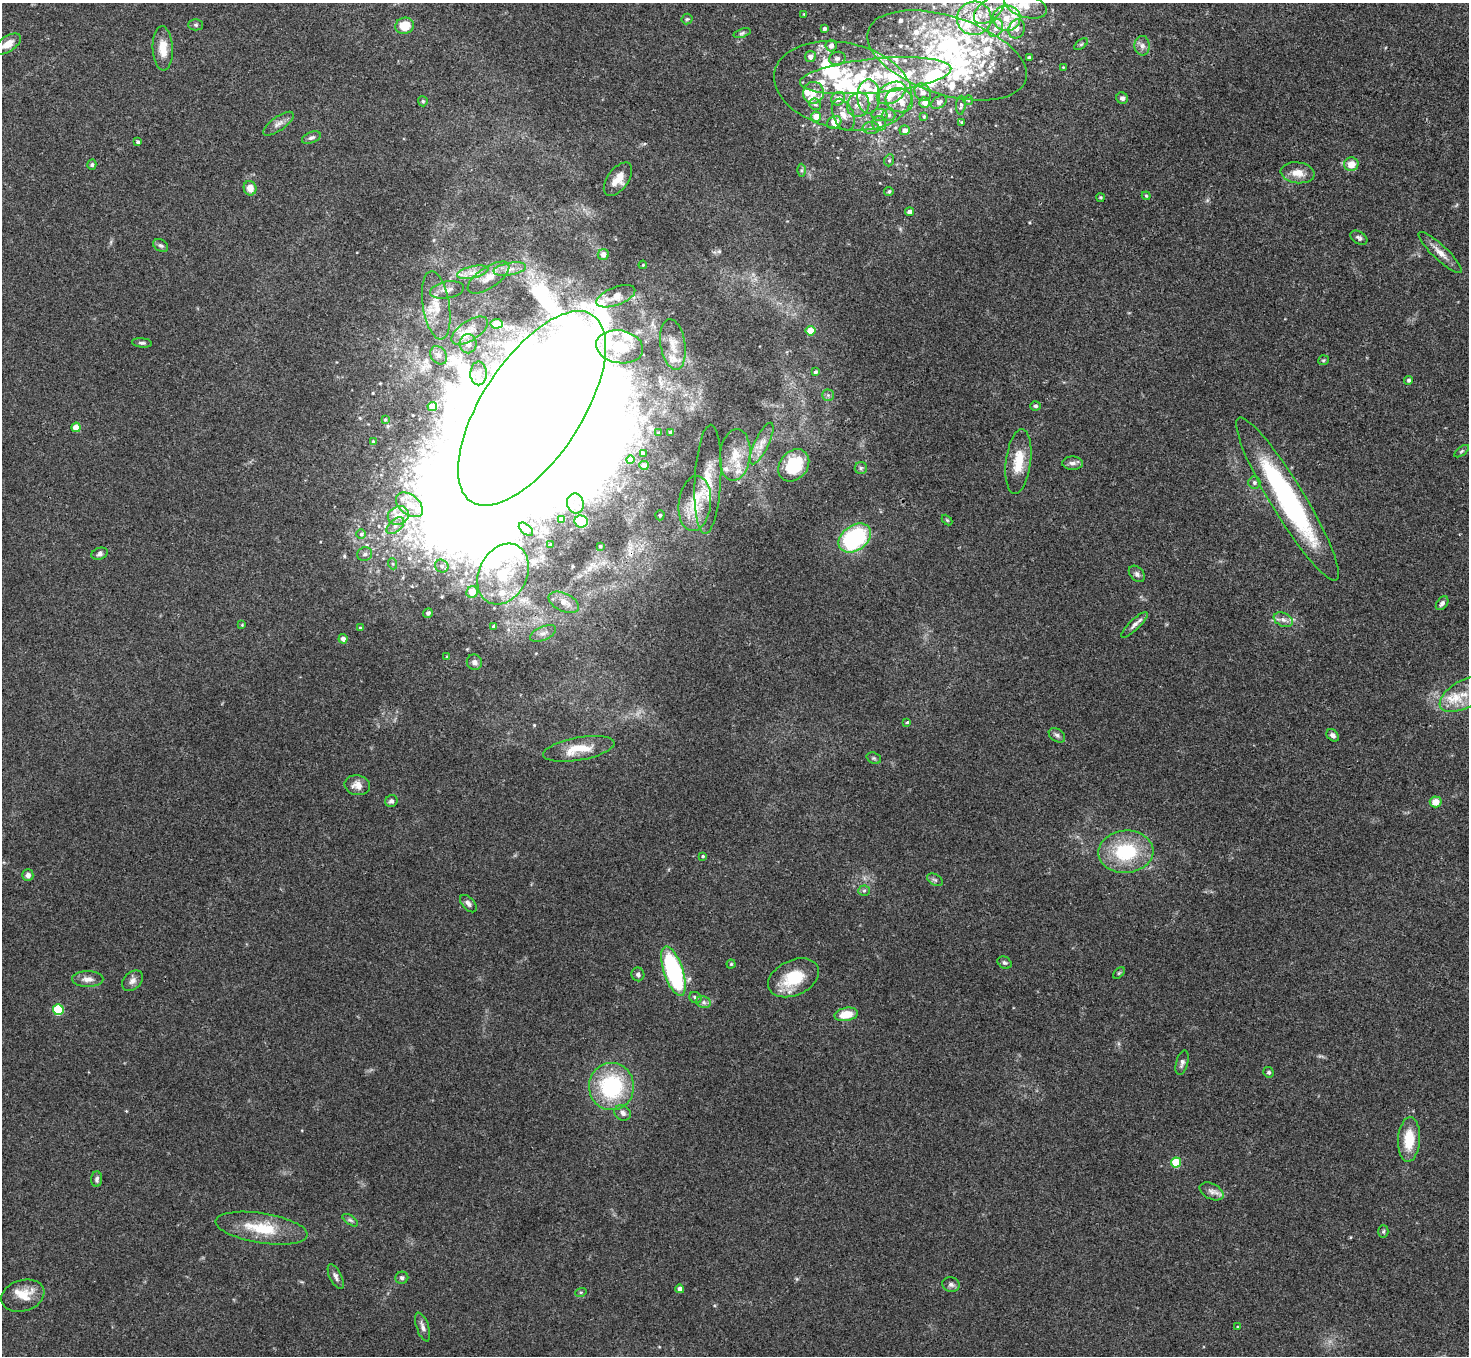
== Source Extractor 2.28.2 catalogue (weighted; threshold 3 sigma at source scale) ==
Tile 10 of 4 x 4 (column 2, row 3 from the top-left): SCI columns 1472-2938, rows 1514-2867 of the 5878 x 5873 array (HDU 1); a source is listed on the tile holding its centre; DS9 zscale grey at full resolution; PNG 1471 x 1358 px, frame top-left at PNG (2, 3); each listed source drawn as its Kron ellipse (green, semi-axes under 4 px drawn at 4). Shown black and unused: <1% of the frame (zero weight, under 3 of 4 exposures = <1% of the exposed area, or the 3 px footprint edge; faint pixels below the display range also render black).
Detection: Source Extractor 2.28.2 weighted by HDU 2 'WHT'; one run over the whole footprint, this tile lists its part. Background 0.0767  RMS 0.0058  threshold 0.0259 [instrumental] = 3 sigma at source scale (4.5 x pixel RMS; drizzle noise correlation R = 1.50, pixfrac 1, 0.05/0.05 arcsec/px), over >= 5 px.
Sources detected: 248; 10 inside a brighter object's white glare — neither listed nor drawn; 52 inside a brighter listed object's ellipse — not listed separately; the other 186 listed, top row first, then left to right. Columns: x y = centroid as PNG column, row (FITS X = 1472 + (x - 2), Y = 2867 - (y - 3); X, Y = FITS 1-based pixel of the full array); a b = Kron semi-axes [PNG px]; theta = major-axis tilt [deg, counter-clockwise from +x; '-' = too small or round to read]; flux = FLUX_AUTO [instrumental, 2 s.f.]
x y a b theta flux
1025 6 22 11 -17 12
989 10 18 10 40 9.2
804 14 3 3 - 0.51
974 18 17 16 - 17
1007 18 14 12 6 10
687 19 5 5 - 0.96
196 25 7 5 0 1.2
405 26 9 8 - 11
996 28 9 7 62 3.5
824 29 4 3 - 1.3
1017 29 10 8 69 3.1
742 33 9 4 19 1.1
8 44 15 7 34 7.2
1081 44 8 4 36 1
831 46 6 5 - 3.4
1142 46 10 7 -87 2.9
163 48 22 10 -88 9.8
947 55 83 39 -18 90
810 57 5 5 - 3.2
1029 57 3 3 - 0.93
837 58 8 6 15 2
1063 67 3 3 - 0.39
876 76 76 17 5 49
843 86 70 43 -12 95
923 92 9 7 -55 2.9
813 93 11 10 - 6.5
891 93 15 10 28 11
868 96 17 11 90 11
1122 98 6 5 - 1.6
838 99 7 6 - 3.8
899 100 14 12 -20 6.7
968 100 5 4 - 0.61
423 101 5 5 - 0.91
925 102 5 5 - 3.8
939 102 9 5 37 1.7
815 104 6 5 - 1.4
858 105 12 11 - 5.7
961 105 9 4 86 1.3
843 115 17 10 -66 6.5
879 115 8 6 -3 1.9
889 115 6 5 - 1.6
924 116 4 3 - 0.59
816 117 5 5 - 7.9
834 122 7 6 - 7
962 122 4 3 - 0.62
879 123 7 6 - 1.9
278 124 18 7 35 3.5
871 128 8 6 0 1.9
905 130 5 5 - 3.2
311 138 10 5 23 1.7
138 142 4 4 - 1.2
889 160 6 4 68 1
1351 164 7 7 - 6.9
92 165 5 4 - 0.95
801 170 6 4 89 1
1298 173 17 10 -7 6.9
618 179 19 10 54 7.9
250 188 7 6 - 5.8
889 191 5 4 - 1
1146 196 4 3 - 0.62
1101 197 4 4 - 0.8
910 212 4 4 - 2.7
1359 238 9 6 -32 1.6
161 245 8 5 -30 1.5
1440 253 29 7 -43 5.9
603 254 5 5 - 3.7
643 265 4 3 - 0.56
510 269 16 6 10 4.5
473 272 16 6 12 4.8
488 278 24 10 34 7.8
447 290 17 8 10 3.8
616 296 20 9 21 7.4
436 305 34 13 -81 13
496 324 6 5 - 10
470 331 21 10 33 7.1
811 331 5 4 - 13
142 343 10 4 -6 1.4
468 344 9 8 - 3.9
673 344 25 12 -81 8.8
620 347 24 16 -10 18
439 355 10 7 -54 3
1323 360 5 5 - 0.75
815 372 4 4 - 1.5
479 373 12 8 90 3.4
1409 380 4 4 - 0.99
828 395 5 5 - 1.1
432 406 5 4 - 12
1035 406 5 4 - 1.3
532 408 111 50 57 5800
385 420 4 3 - 0.69
76 427 5 4 - 11
670 432 4 3 - 0.9
659 433 3 3 - 1
374 442 4 3 - 1.5
762 443 23 7 64 5.6
1462 451 8 4 36 1.1
643 453 3 3 - 0.82
735 455 26 15 83 13
630 459 4 3 - 2.5
1018 461 32 12 83 14
1073 463 10 6 -1 2.4
644 465 5 4 - 1.1
794 465 17 14 49 29
861 468 6 6 - 1.3
708 479 54 13 87 17
1254 483 6 6 - 1.3
1287 499 95 17 -59 110
575 503 10 8 -79 3.9
695 504 28 16 83 15
409 505 15 9 -39 7.5
660 515 5 4 - 1.1
398 516 11 9 22 5.5
561 519 4 4 - 2.6
947 520 6 4 -45 0.72
581 521 7 6 - 9.2
395 526 10 6 42 2.8
526 529 8 5 -41 1.9
361 534 5 5 - 0.88
855 538 18 12 35 70
551 544 2 2 - 0.49
600 546 4 3 - 0.75
100 554 8 5 19 1.7
365 554 7 7 - 2.2
393 564 5 3 - 0.86
442 566 7 6 - 2
503 574 32 24 63 37
1137 574 9 6 -46 2
472 592 6 5 - 12
564 602 16 9 -25 6.7
1442 603 8 5 52 1.8
428 613 5 4 - 1.5
1283 620 10 6 -23 2.7
242 625 3 3 - 0.43
1134 625 17 5 44 2.8
494 626 3 3 - 1.1
360 628 3 3 - 0.66
543 633 14 6 23 3.2
343 639 5 4 - 2.7
447 657 3 3 - 0.6
474 662 8 7 - 2
1464 694 26 13 30 11
907 722 3 2 - 1.4
1057 735 9 6 -36 1.7
1333 735 7 5 -42 2.2
579 749 36 11 10 15
874 758 7 5 -21 1.3
357 785 13 10 -11 5
391 801 6 6 - 1.6
1436 802 6 5 - 6.2
1126 852 27 21 4 37
703 856 4 3 - 0.83
28 875 6 5 - 2.4
935 880 8 5 -30 1.3
864 891 6 5 - 1
468 904 10 6 -47 2.2
1005 963 7 5 -30 1.3
731 964 4 4 - 0.66
673 971 26 9 -72 89
1119 973 7 4 45 0.79
638 974 7 6 - 1.4
794 978 27 17 25 22
88 979 15 8 0 4.1
132 981 12 8 44 2.9
696 998 6 5 - 2
704 1002 7 5 -22 1.8
58 1010 5 5 - 33
846 1014 12 6 11 12
1182 1063 12 6 75 2.1
1269 1072 5 5 - 1.2
611 1086 24 22 87 55
623 1113 8 7 - 2.5
1409 1139 22 11 86 15
1176 1162 5 5 - 25
97 1179 8 5 89 1.6
1212 1191 13 7 -27 3.1
350 1220 9 4 -35 1.3
262 1228 47 15 -9 23
1383 1231 6 5 - 1.1
336 1277 14 6 -64 2.3
402 1278 6 6 - 1.6
951 1285 9 7 -15 1.9
680 1289 4 4 - 2.5
581 1292 6 4 18 0.77
23 1296 22 15 16 12
423 1327 15 6 -71 2.7
1238 1327 3 3 - 0.61
Overlapping masked pixels (flux is a lower limit): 2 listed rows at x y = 974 18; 532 408
Isophote crosses this tile's border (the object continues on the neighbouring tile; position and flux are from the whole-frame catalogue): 3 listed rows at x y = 1025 6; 8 44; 947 55